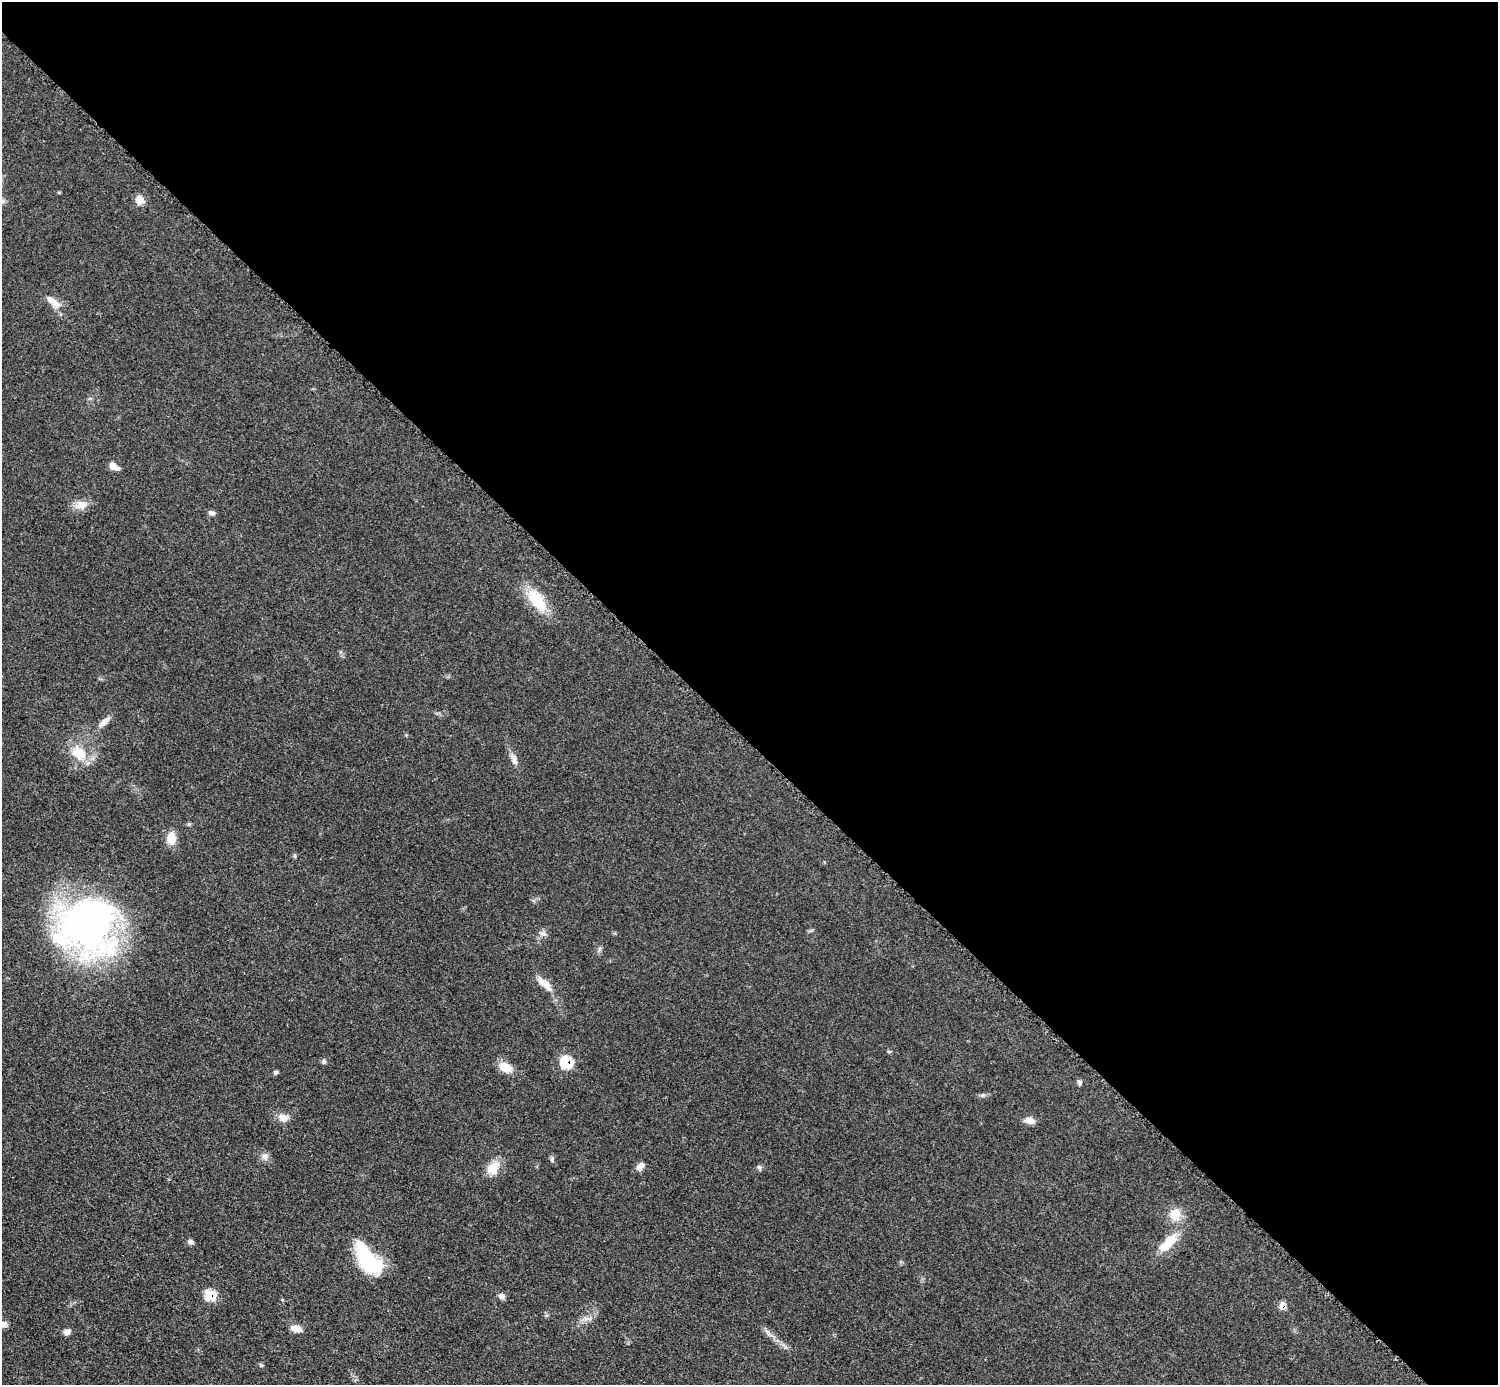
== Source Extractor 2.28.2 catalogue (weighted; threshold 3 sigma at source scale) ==
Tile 8 of 4 x 4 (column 4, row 2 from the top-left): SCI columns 4494-5989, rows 3069-4451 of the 5993 x 5993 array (HDU 1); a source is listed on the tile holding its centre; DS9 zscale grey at full resolution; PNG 1500 x 1387 px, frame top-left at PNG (2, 2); no overlay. Shown black and unused: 53% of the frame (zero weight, under 3 of 5 exposures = <1% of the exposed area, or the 3 px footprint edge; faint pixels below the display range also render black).
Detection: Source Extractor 2.28.2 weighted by HDU 2 'WHT'; one run over the whole footprint, this tile lists its part. Background 0.0503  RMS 0.0062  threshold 0.0278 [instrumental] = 3 sigma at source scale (4.5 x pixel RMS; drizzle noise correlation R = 1.50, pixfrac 1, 0.05/0.05 arcsec/px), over >= 5 px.
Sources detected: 37; all 37 listed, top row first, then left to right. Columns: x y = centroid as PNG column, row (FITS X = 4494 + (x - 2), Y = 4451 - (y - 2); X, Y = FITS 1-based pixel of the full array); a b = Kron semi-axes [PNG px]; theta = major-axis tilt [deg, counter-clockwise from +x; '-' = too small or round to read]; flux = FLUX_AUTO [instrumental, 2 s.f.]
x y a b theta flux
140 200 10 9 - 5.4
53 302 24 9 -41 6.8
114 466 12 6 -31 4.3
81 505 18 11 3 6.1
212 513 8 6 -20 1.9
537 600 34 15 -53 21
104 722 17 7 40 4.4
79 753 22 16 -40 15
514 760 14 6 -80 3.2
171 838 14 10 -89 8.4
88 924 63 59 43 240
542 933 10 7 12 2.5
544 983 26 9 -43 8
324 1062 6 5 - 1.3
566 1062 8 8 - 26
505 1067 13 9 -21 11
276 1072 6 5 - 1.2
1079 1082 7 6 - 1.4
283 1118 14 11 -11 4.9
1029 1120 12 8 -11 4.3
265 1156 10 9 - 3
640 1167 11 7 57 3.4
759 1167 6 6 - 1.3
493 1168 19 14 47 8.7
1175 1215 15 14 - 9.9
1170 1241 26 14 46 13
190 1242 8 6 -14 1.7
368 1259 39 17 -54 44
210 1295 8 8 - 21
502 1296 8 7 - 2.3
1282 1305 8 6 -89 4.2
586 1319 12 6 0 2.9
4 1324 8 6 29 2.7
296 1328 12 7 -11 5.3
767 1331 11 3 -50 1.9
67 1332 8 6 19 2.9
261 1365 6 4 -45 0.96
Overlapping masked pixels (flux is a lower limit): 3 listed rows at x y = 566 1062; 210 1295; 1282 1305
Isophote crosses this tile's border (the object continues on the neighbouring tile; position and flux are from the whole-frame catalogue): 1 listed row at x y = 4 1324